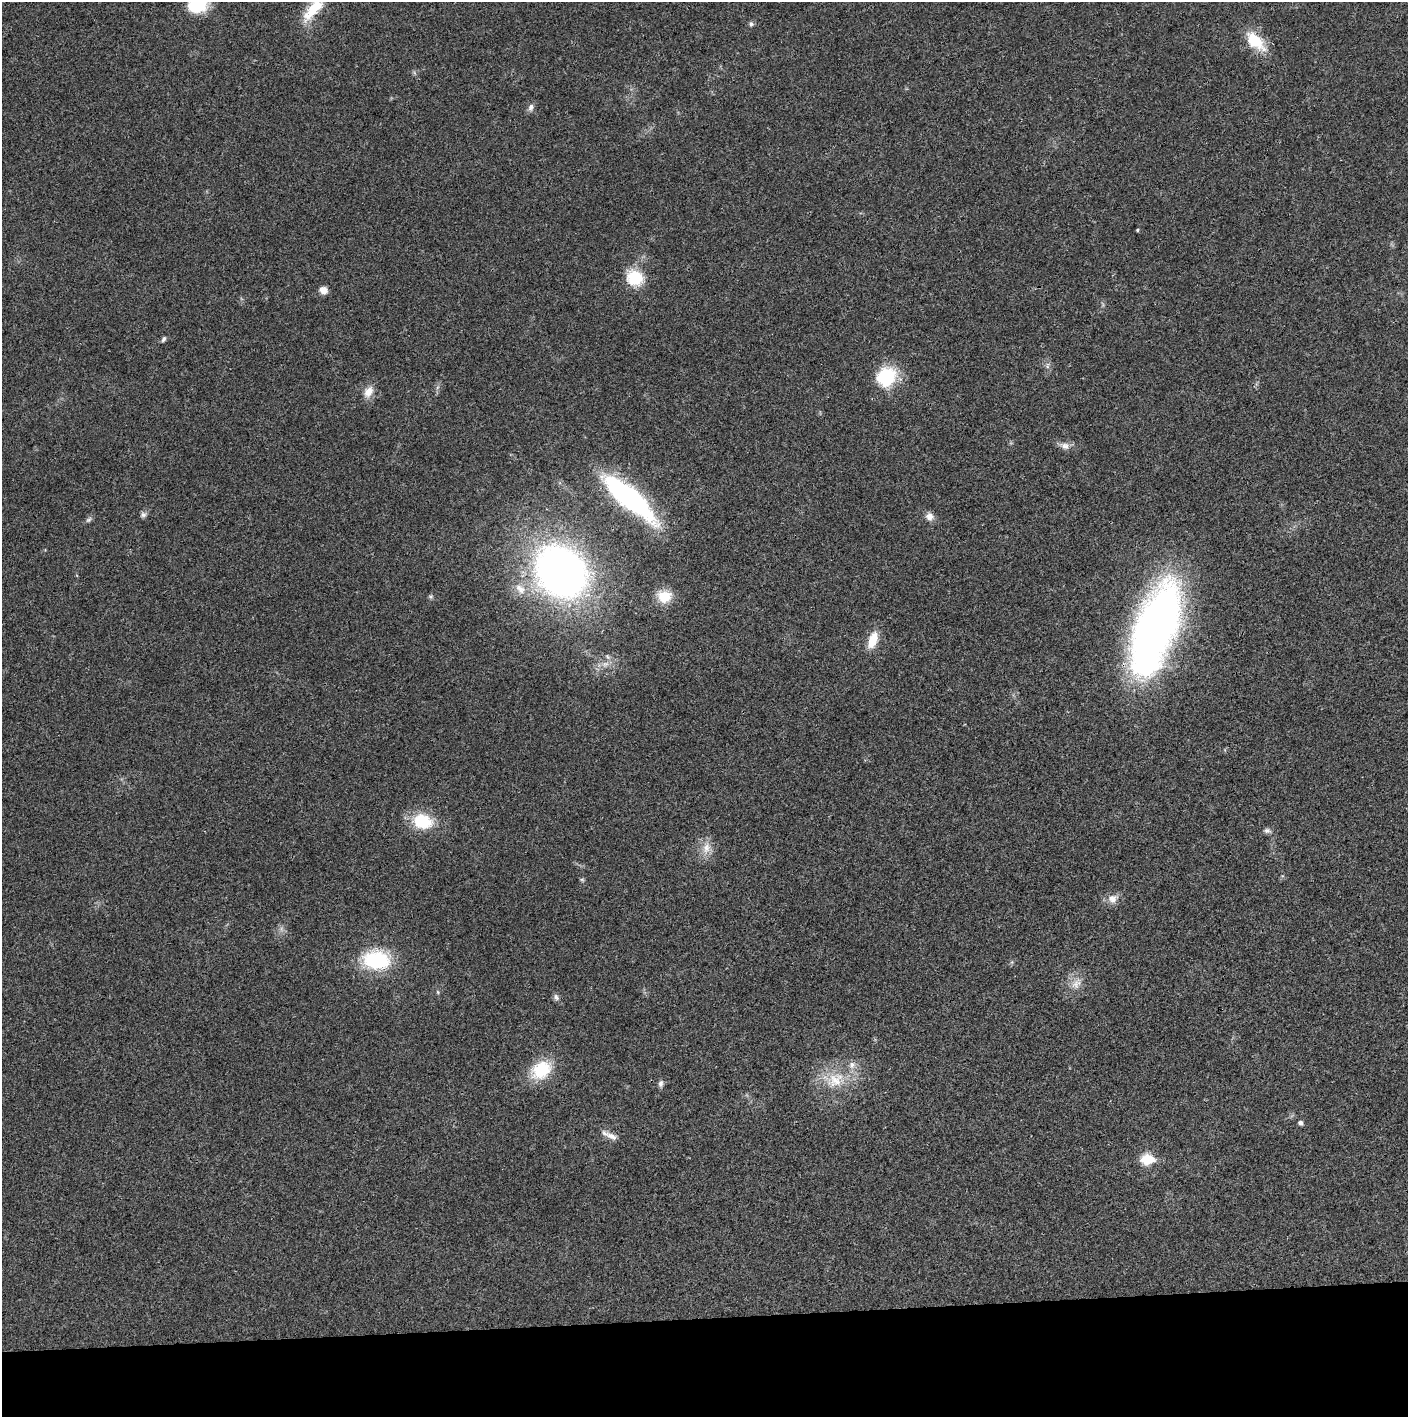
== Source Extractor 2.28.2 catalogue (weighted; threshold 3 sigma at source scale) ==
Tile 8 of 3 x 3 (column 2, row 3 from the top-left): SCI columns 1410-2815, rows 2-1416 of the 4225 x 4245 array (HDU 1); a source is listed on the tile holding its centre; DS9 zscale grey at full resolution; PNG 1410 x 1419 px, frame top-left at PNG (2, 2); no overlay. Shown black and unused: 7% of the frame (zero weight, under 3 of 4 exposures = <1% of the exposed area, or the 3 px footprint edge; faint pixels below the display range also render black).
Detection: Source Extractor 2.28.2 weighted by HDU 2 'WHT'; one run over the whole footprint, this tile lists its part. Background 0.0197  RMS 0.0041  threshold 0.0186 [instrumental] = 3 sigma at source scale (4.5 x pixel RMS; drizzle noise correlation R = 1.50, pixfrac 1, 0.05/0.05 arcsec/px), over >= 5 px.
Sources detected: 39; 1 inside a brighter object's white glare — not listed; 1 inside a brighter listed object's ellipse — not listed separately; the other 37 listed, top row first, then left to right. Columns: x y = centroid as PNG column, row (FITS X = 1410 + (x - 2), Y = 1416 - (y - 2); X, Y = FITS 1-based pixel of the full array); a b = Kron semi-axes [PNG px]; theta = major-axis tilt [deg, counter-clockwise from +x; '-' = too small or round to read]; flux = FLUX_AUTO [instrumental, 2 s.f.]
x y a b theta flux
198 4 22 16 30 18
313 9 32 12 48 12
751 24 6 5 - 0.85
1255 41 28 15 -46 13
531 107 10 7 69 1.6
1137 230 4 3 - 0.46
635 278 20 17 -27 12
323 290 8 7 - 3.1
164 339 7 5 63 0.89
886 376 25 21 42 19
368 392 14 9 59 4
1065 446 12 9 -11 2.5
629 497 62 17 -40 81
143 515 8 7 - 1.2
929 516 11 10 - 2.4
88 520 8 5 36 0.96
561 571 41 33 -47 250
520 589 17 10 -49 4.3
431 596 6 4 18 0.62
664 596 15 13 -6 9
1157 624 63 30 67 290
873 640 22 10 70 6.9
423 822 20 14 -14 18
1267 830 9 7 -1 1.2
706 848 16 11 80 4.6
582 880 6 4 -19 0.55
1112 899 13 12 - 3.3
376 960 25 17 -4 32
1076 984 16 10 49 4
438 992 6 3 -71 0.48
556 997 10 6 -67 1.3
541 1070 27 20 38 16
835 1080 26 21 36 14
661 1083 9 6 78 1.3
1300 1123 5 5 - 1.2
612 1136 17 8 -27 2.8
1147 1159 8 7 - 19
Isophote crosses this tile's border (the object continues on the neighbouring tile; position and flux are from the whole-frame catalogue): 2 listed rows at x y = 198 4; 313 9